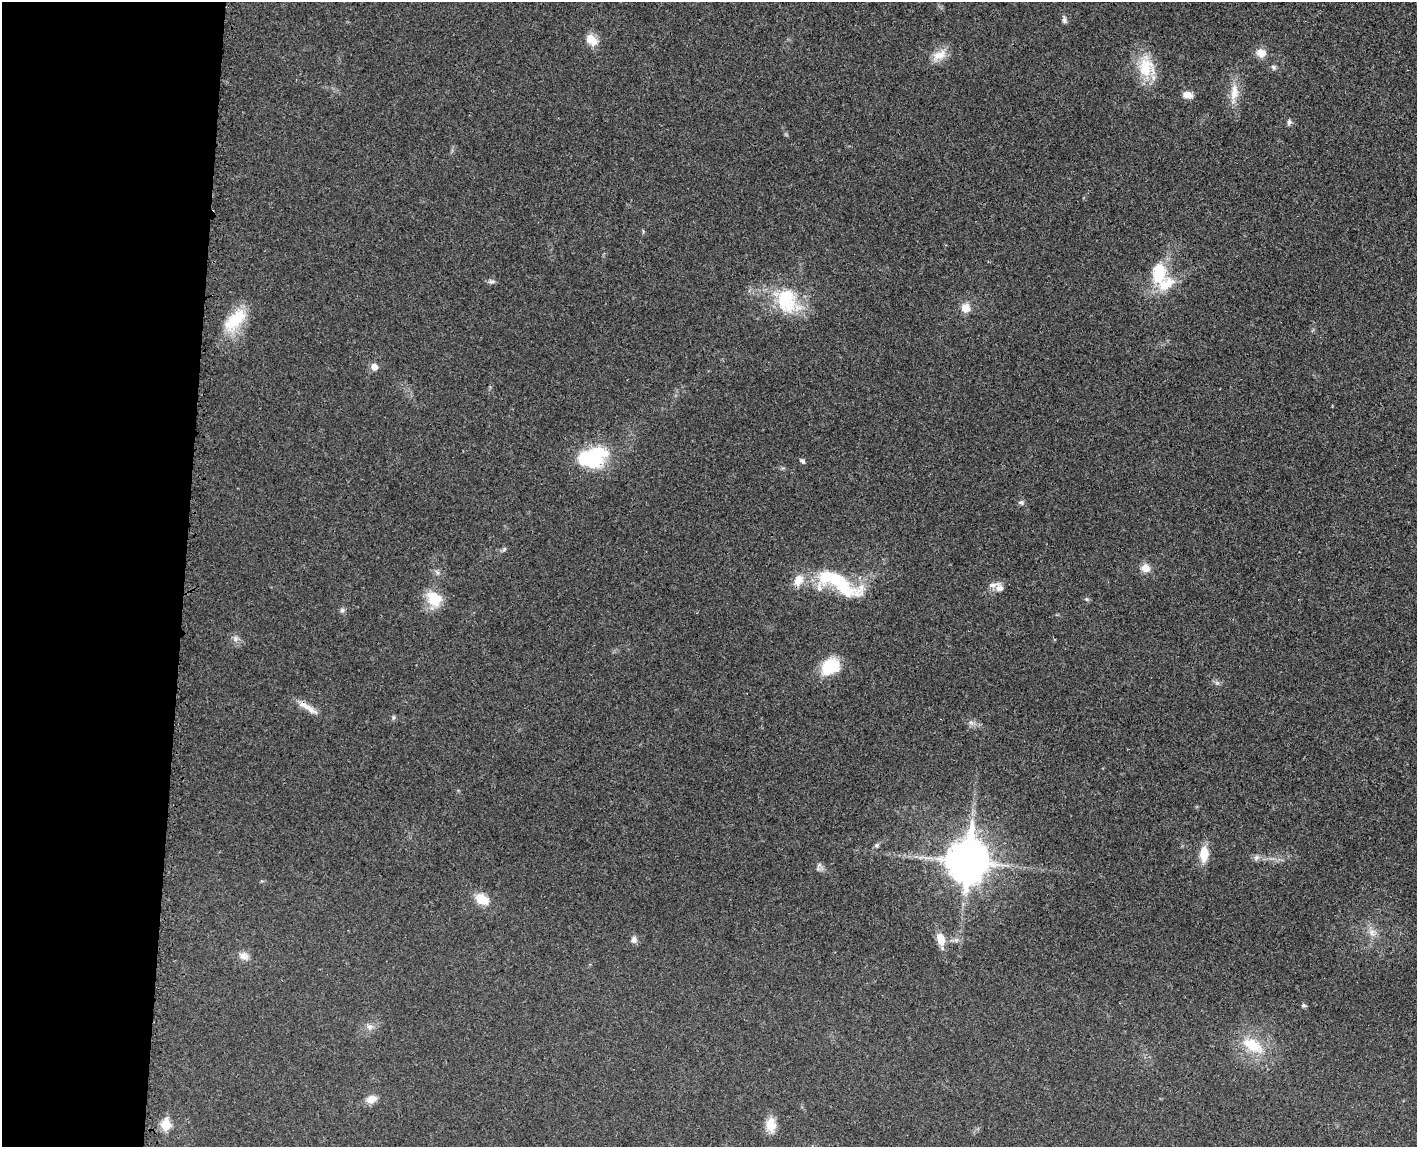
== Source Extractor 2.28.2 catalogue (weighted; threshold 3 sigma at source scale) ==
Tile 4 of 3 x 4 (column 1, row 2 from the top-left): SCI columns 186-1600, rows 2373-3517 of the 4726 x 4742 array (HDU 1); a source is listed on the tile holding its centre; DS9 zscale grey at full resolution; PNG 1419 x 1149 px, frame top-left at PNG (2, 2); no overlay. Shown black and unused: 13% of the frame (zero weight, under 3 of 4 exposures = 8% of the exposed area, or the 3 px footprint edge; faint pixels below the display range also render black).
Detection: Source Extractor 2.28.2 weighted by HDU 2 'WHT'; one run over the whole footprint, this tile lists its part. Background 0.021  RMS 0.0034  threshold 0.0152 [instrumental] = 3 sigma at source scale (4.5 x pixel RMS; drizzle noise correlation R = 1.50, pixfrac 1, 0.05/0.05 arcsec/px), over >= 5 px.
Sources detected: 52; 1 inside a brighter object's white glare — not listed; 2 inside a brighter listed object's ellipse — not listed separately; the other 49 listed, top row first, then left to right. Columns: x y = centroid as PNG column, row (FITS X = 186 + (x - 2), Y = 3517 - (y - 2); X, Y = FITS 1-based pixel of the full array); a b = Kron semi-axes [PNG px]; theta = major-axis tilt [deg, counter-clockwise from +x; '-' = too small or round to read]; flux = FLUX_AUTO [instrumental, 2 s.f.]
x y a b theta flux
1064 20 9 6 -82 0.95
592 40 16 11 -38 4.3
1261 53 12 10 -14 3.4
939 55 21 12 32 4.6
1274 67 7 6 - 0.81
1146 68 29 21 -80 12
1234 93 31 11 83 5.7
1187 95 11 7 -12 2.8
1289 122 7 6 - 0.87
1159 273 26 18 88 13
491 281 9 5 -12 0.88
787 301 39 27 -48 19
965 308 9 8 - 4.2
235 320 38 18 48 13
374 367 6 6 - 2.7
593 457 37 22 17 24
802 461 7 5 -54 0.76
1021 502 8 6 -11 0.84
504 549 7 4 53 0.56
1145 568 11 10 - 2.9
437 573 9 5 -63 0.95
798 580 14 10 63 4.3
841 584 55 20 -32 23
999 588 14 9 -69 2.2
434 599 21 17 -45 8.4
1086 599 6 4 -45 0.5
342 610 6 6 - 0.77
235 639 8 7 - 1.3
830 667 20 15 29 14
1217 683 6 5 - 0.67
308 707 32 7 -34 3.7
393 717 8 4 82 0.54
971 722 8 5 -44 0.99
877 845 7 6 - 0.71
1204 854 17 9 89 6.4
1256 858 8 6 69 0.96
967 861 16 13 85 790
819 865 10 4 58 0.78
482 899 16 10 -29 6.1
1372 932 12 10 -56 2.7
941 939 13 8 -71 5.1
634 940 8 7 - 1.5
244 956 13 10 -21 2.3
1303 1005 7 5 -8 0.57
369 1027 9 7 0 1.4
1253 1045 32 15 -30 11
371 1099 12 9 11 3.1
166 1125 6 6 - 16
771 1125 18 12 -87 4.8
Overlapping masked pixels (flux is a lower limit): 1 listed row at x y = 308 707